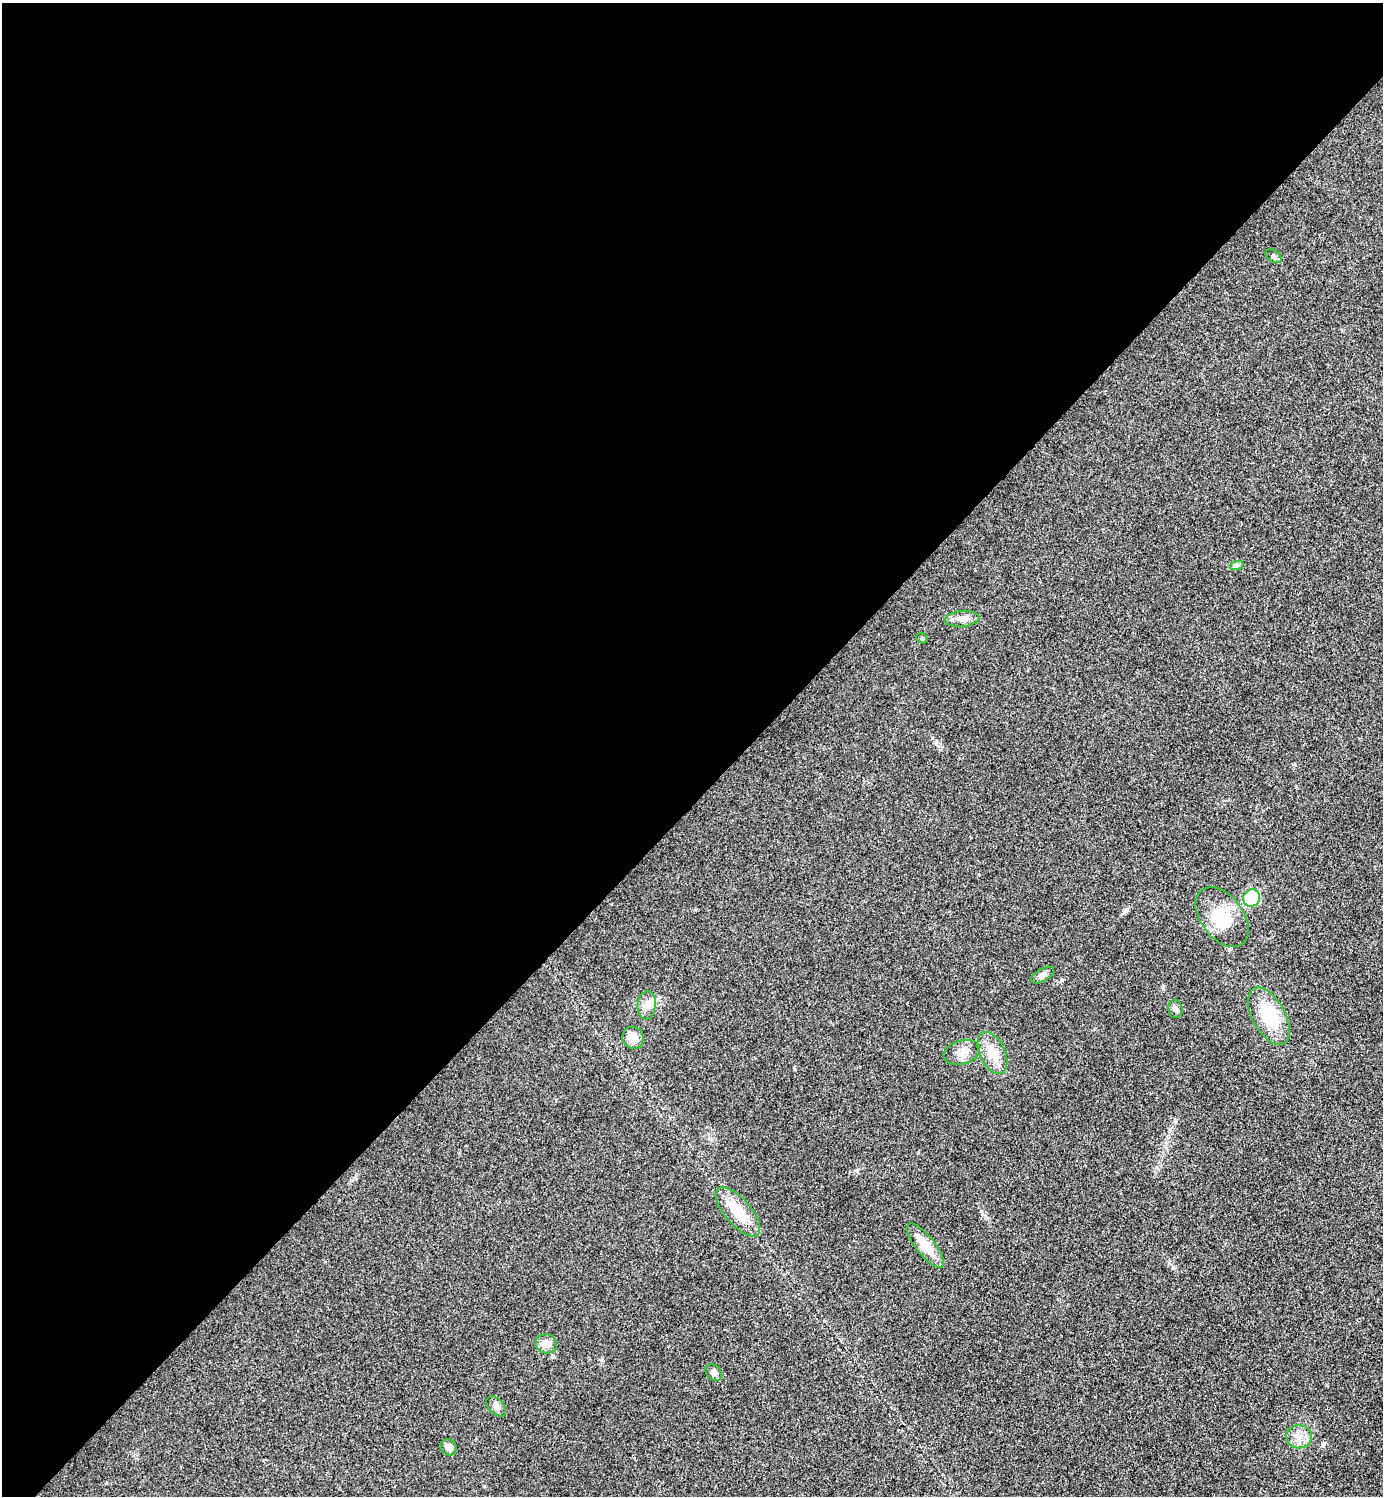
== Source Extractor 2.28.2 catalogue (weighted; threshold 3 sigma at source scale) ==
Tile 2 of 4 x 4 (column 2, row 1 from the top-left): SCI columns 1540-2920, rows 4488-5981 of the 5984 x 5984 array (HDU 1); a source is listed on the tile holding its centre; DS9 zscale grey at full resolution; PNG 1385 x 1498 px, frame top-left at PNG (2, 3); each listed source drawn as its Kron ellipse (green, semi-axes under 4 px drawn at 4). Shown black and unused: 54% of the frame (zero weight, under 3 of 4 exposures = <1% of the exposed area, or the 3 px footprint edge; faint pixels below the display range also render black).
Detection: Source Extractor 2.28.2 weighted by HDU 2 'WHT'; one run over the whole footprint, this tile lists its part. Background 0.0208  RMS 0.0056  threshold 0.0253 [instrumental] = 3 sigma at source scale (4.5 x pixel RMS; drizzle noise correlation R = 1.50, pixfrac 1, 0.05/0.05 arcsec/px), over >= 5 px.
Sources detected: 21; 1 inside a brighter object's white glare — neither listed nor drawn; the other 20 listed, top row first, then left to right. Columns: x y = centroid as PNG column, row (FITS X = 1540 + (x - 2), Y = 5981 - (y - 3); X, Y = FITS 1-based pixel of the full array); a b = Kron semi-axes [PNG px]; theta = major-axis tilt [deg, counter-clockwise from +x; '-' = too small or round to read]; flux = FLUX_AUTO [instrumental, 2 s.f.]
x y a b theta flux
1274 256 9 5 -35 1.5
1237 565 7 4 19 1.1
962 619 18 7 6 4.1
922 638 6 5 - 0.75
1252 898 8 8 - 34
1222 917 34 21 -53 19
1043 975 13 6 30 2.2
647 1005 14 9 83 4.3
1175 1009 9 7 -85 1.8
1269 1016 31 16 -61 24
633 1038 11 10 - 6.7
962 1052 19 12 16 5.8
992 1053 22 12 -65 10
738 1212 30 13 -49 17
925 1246 27 9 -51 12
546 1344 11 9 -13 5
714 1373 9 7 -45 2.3
496 1406 12 7 -48 2.8
1299 1437 13 11 -2 5.4
449 1447 8 7 - 2.7
Unlisted compact peaks at least as high as the median listed source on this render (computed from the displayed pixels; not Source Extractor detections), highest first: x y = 1323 1445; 857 1170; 981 1211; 1062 980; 936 742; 1173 1268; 553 1356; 794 1069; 611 904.